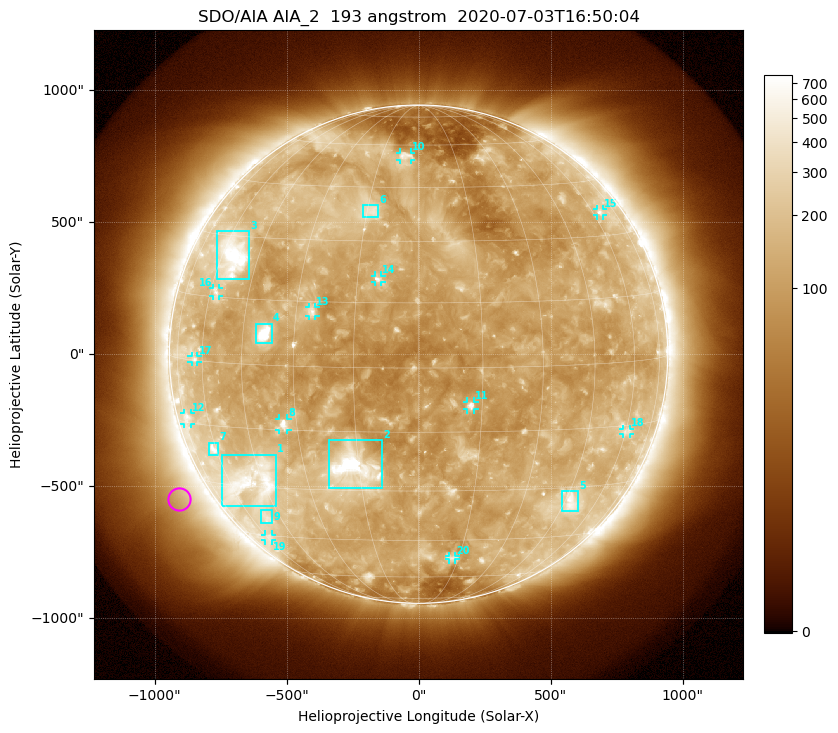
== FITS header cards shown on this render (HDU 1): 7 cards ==
TELESCOP= 'SDO/AIA'
INSTRUME= 'AIA_2'
WAVELNTH=                  193
WAVEUNIT= 'angstrom'
DATE-OBS= '2020-07-03T16:50:04.84'
CTYPE1  = 'HPLN-TAN'
CTYPE2  = 'HPLT-TAN'

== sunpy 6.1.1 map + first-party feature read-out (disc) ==
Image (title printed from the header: SDO/AIA AIA_2  193 angstrom  2020-07-03T16:50:04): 1024 x 1024 px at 2.4 arcsec/px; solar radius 944 arcsec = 393 px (full disc in frame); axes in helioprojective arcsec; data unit not stated in the header (colour bar unlabelled)
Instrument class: DISC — disc imager (sunpy class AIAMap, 193 A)
Bright regions (active regions / flare kernels): reference = the median radial profile (limb darkening/brightening removed); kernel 9 px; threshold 5 sigma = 206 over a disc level ~121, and >= 1.15x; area >= 12 px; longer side >= 9 px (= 22 arcsec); searched inside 0.97 R_sun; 21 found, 20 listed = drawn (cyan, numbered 1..; 12 of them under ~33 arcsec drawn as corner ticks so the feature stays visible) (cap 20 boxes per figure: the strongest are kept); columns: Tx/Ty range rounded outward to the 5 arcsec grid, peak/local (2 s.f.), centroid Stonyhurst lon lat
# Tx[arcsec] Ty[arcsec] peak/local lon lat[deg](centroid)
1 -750..-540 -575..-380 4.9 -50 -29
2 -340..-135 -510..-325 13 -16 -24
3 -765..-640 280..465 7.1 -55 +25
4 -620..-555 40..115 15 -38 +7
5 545..605 -595..-515 4.1 +47 -34
6 -210..-150 515..565 3.5 -14 +38
7 -795..-755 -385..-335 4.7 -61 -21
8 -530..-495 -285..-245 5.9 -34 -14
9 -595..-555 -640..-590 2.9 -51 -39
10 -70..-25 735..765 3.6 -5 +56
11 185..210 -210..-180 5.9 +12 -9
12 -890..-860 -265..-220 2.9 -72 -14
13 -415..-390 145..180 4.1 -26 +13
14 -165..-140 270..300 4.5 -10 +21
15 675..700 525..550 3 +64 +36
16 -780..-755 220..250 3 -57 +16
17 -860..-835 -30..-5 3 -64 +0
18 775..805 -305..-280 2.8 +61 -16
19 -580..-555 -705..-685 2.4 -59 -46
20 115..140 -780..-765 2.7 +13 -51
Off-limb structures (1.02-1.3 R_sun): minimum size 162 px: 6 found; the strongest spans PA ~95..145 deg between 1.05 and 1.3 R_sun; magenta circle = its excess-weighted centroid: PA ~120 deg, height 1.12 R_sun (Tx ~-910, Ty ~-550 arcsec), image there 2.1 x the reference